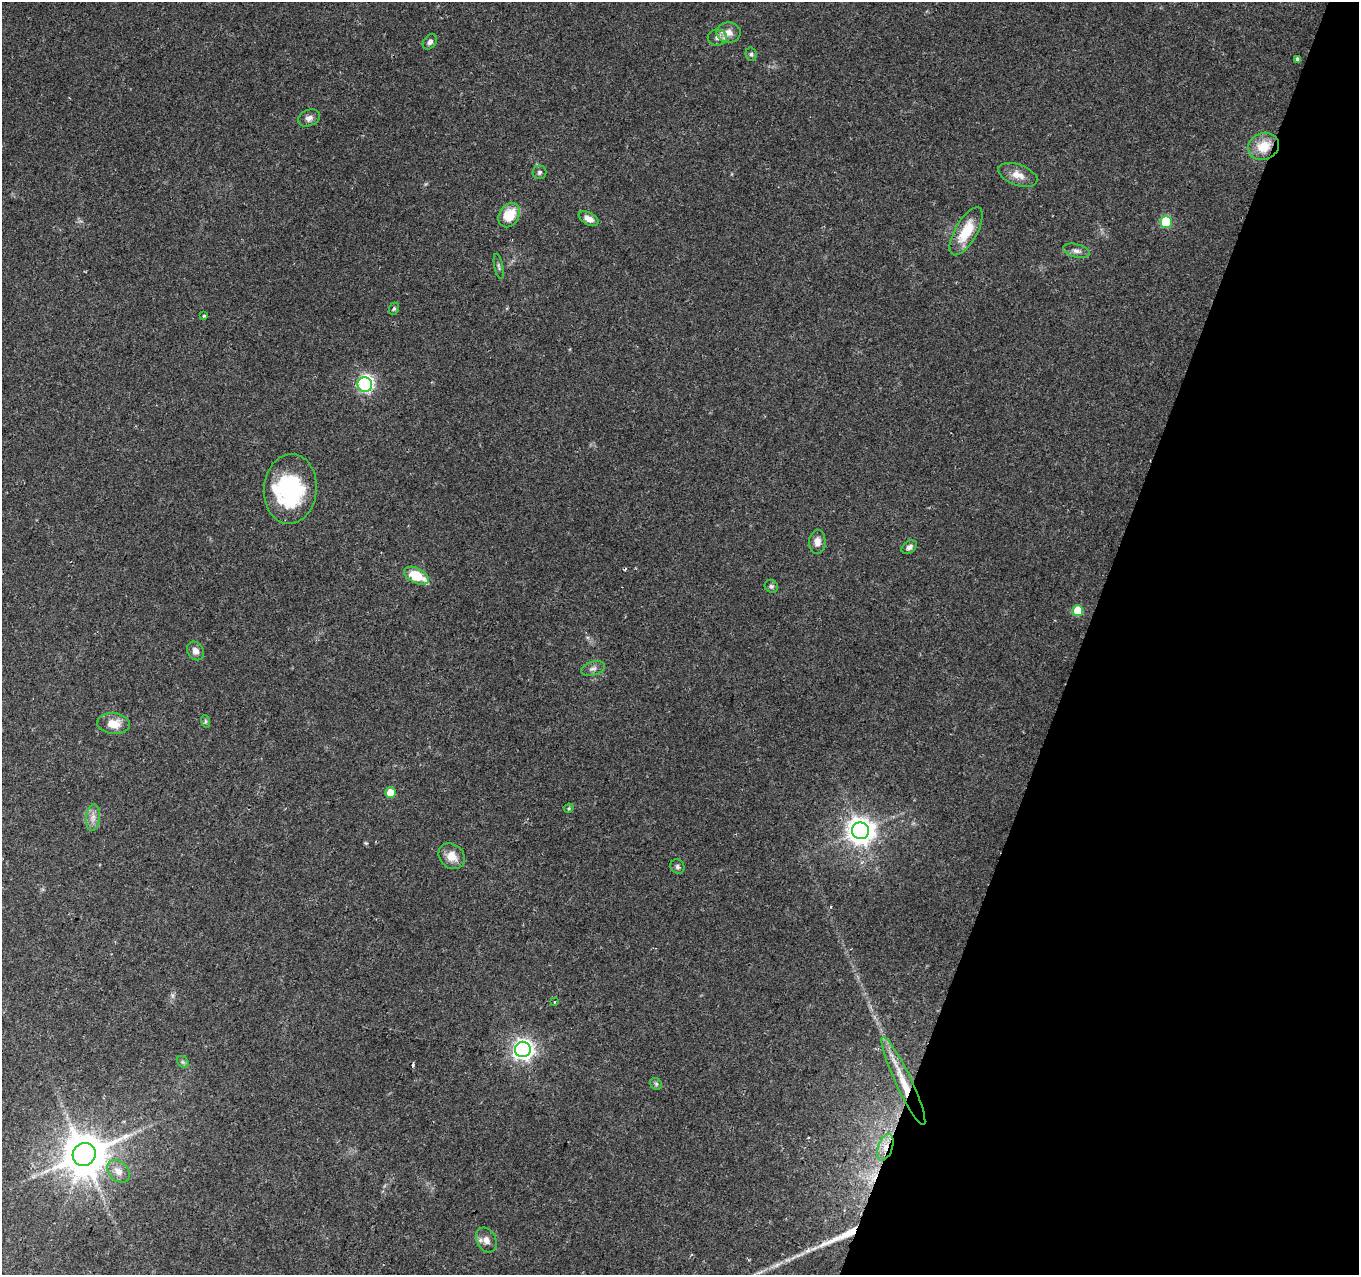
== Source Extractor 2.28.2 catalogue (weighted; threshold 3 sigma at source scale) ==
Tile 8 of 4 x 4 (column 4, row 2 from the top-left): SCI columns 4072-5428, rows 2762-4034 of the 5437 x 5587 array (HDU 1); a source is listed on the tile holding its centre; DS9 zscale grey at full resolution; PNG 1361 x 1277 px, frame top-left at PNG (2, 2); each listed source drawn as its Kron ellipse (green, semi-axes under 4 px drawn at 4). Shown black and unused: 20% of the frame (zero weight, under 2 of 3 exposures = <1% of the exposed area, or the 3 px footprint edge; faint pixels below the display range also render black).
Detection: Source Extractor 2.28.2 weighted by HDU 2 'WHT'; one run over the whole footprint, this tile lists its part. Background 0.0889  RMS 0.0063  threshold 0.0285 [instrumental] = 3 sigma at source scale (4.5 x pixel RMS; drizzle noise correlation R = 1.50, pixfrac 1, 0.0396/0.0396 arcsec/px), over >= 5 px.
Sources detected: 52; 2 inside a brighter object's white glare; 5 cosmic-ray / hot-pixel residue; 1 long thin detection or spike segment (spike, bleed or trail) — neither listed nor drawn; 1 inside a brighter listed object's ellipse — not listed separately; the other 43 listed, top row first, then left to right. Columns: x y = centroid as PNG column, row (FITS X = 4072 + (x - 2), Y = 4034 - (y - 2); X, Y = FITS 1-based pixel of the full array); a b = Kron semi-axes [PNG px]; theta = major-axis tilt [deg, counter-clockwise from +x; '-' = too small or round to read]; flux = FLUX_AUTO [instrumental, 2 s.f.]
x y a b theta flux
728 32 12 10 2 5.9
717 38 9 8 - 3.1
430 42 8 6 51 2.3
751 54 7 5 -76 1.3
1297 59 4 4 - 1.6
309 118 11 8 23 3.3
1264 146 16 13 25 14
540 172 7 6 - 1.5
1018 175 20 10 -20 7
509 215 13 10 57 15
589 219 11 6 -29 4.8
1166 222 6 6 - 36
966 231 27 11 60 19
1076 251 14 6 -14 3.1
499 266 13 3 -78 1.2
394 309 6 4 68 1.1
204 316 4 3 - 0.93
365 384 7 7 - 100
290 489 35 26 85 60
817 542 12 8 87 4.6
909 547 8 6 35 2.5
416 576 13 7 -27 19
771 586 7 6 - 1.4
1078 611 5 5 - 22
195 651 10 8 -56 3.7
593 668 12 6 15 2.5
205 721 6 4 -72 1
113 724 16 10 -6 9.4
390 793 5 5 - 9.2
569 808 5 4 - 0.69
93 818 13 7 84 4.1
861 831 8 8 - 680
452 856 14 11 -41 7.1
677 867 7 6 - 1.6
554 1002 4 3 - 0.51
523 1049 7 7 - 340
183 1062 6 5 - 1.3
903 1081 48 8 -65 15
656 1084 6 5 - 1.1
885 1147 14 7 71 6.1
84 1154 12 11 - 2300
118 1171 13 9 -47 5.4
486 1240 13 9 -61 4.3
Overlapping masked pixels (flux is a lower limit): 1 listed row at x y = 885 1147